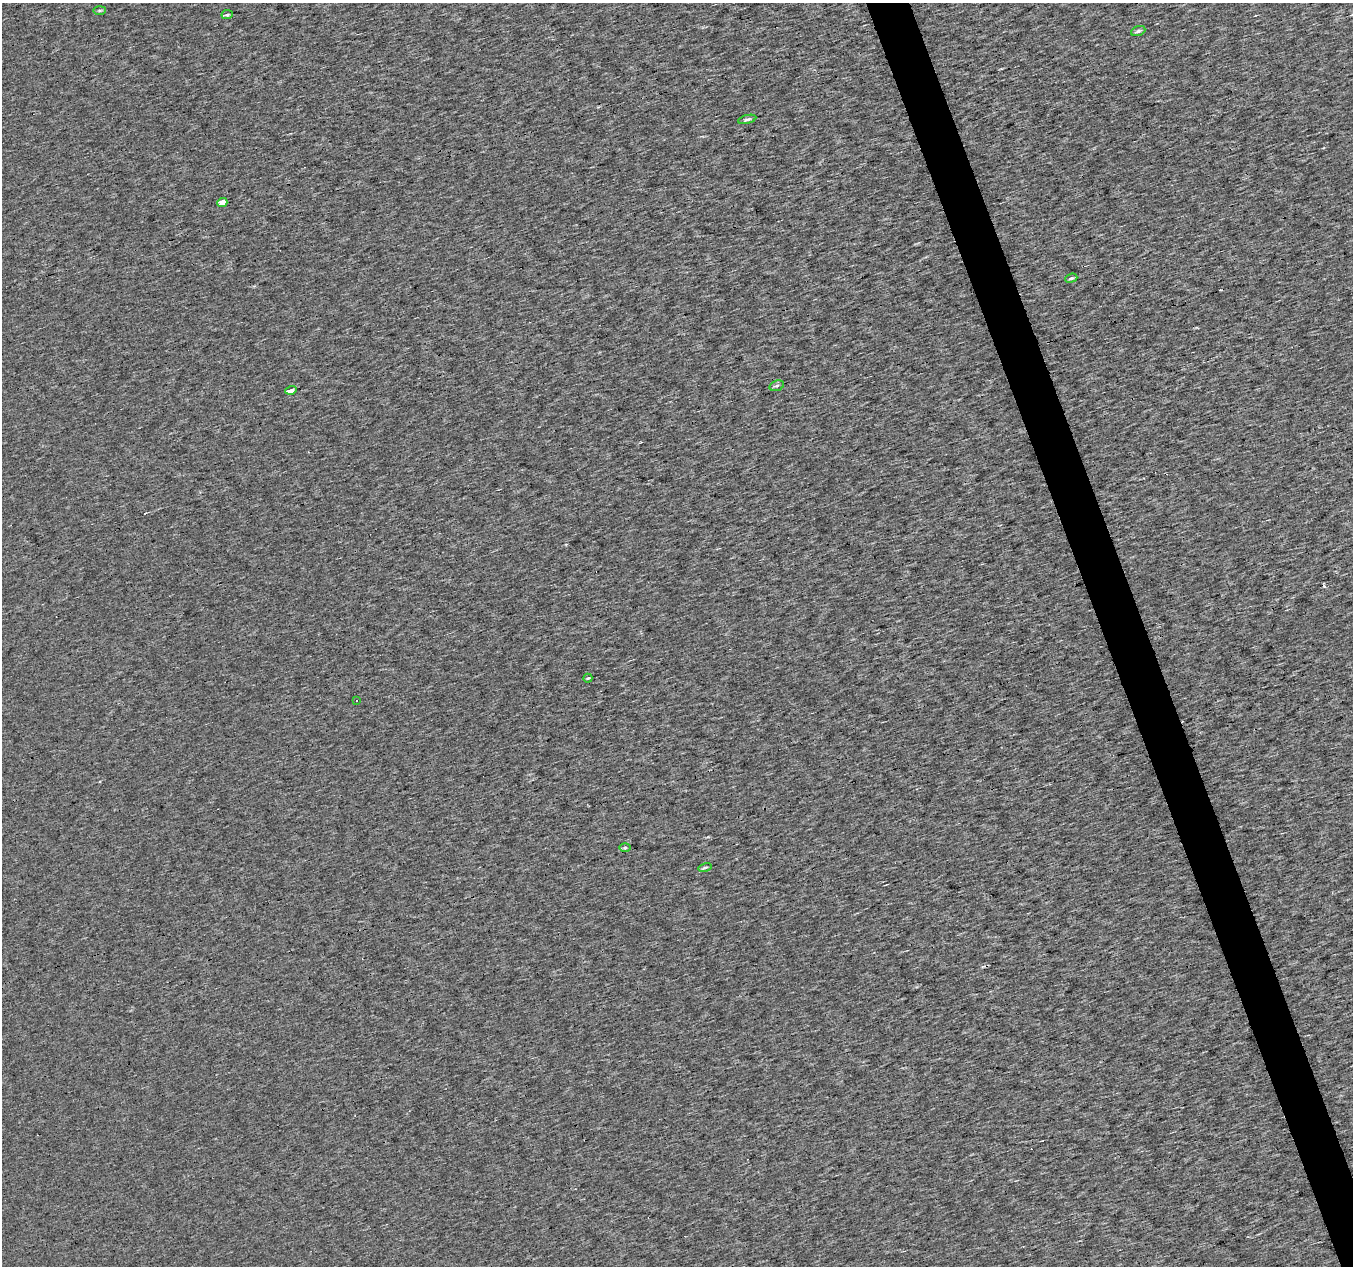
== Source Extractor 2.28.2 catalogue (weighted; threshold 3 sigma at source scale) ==
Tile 6 of 4 x 4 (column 2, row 2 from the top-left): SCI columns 1352-2702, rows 2589-3852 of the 5405 x 5232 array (HDU 1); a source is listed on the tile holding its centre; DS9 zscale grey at full resolution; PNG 1355 x 1268 px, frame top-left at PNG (2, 3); each listed source drawn as its Kron ellipse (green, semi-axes under 4 px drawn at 4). Shown black and unused: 3% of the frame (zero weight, under 3 of 4 exposures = <1% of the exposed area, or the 3 px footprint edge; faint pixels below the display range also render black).
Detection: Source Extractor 2.28.2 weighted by HDU 2 'WHT'; one run over the whole footprint, this tile lists its part. Background 5.33e-04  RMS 0.019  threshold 0.085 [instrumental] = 3 sigma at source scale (4.5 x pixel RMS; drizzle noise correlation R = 1.50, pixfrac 1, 0.0396/0.0396 arcsec/px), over >= 5 px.
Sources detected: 16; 4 cosmic-ray / hot-pixel residue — neither listed nor drawn; the other 12 listed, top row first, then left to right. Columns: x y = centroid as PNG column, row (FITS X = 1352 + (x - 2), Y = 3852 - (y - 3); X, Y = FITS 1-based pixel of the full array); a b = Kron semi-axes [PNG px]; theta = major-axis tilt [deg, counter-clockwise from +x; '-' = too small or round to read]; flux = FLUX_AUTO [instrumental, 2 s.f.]
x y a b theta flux
100 10 6 3 1 2.4
227 15 6 4 8 4.2
1138 31 7 4 21 3.8
747 119 9 4 14 4.2
222 203 5 4 - 21
1071 278 6 4 20 2.8
777 386 7 5 19 3.8
291 390 6 3 16 11
588 678 4 3 - 2.1
357 701 2 2 - 1.9
625 848 6 4 1 2.5
705 868 7 3 11 2.9